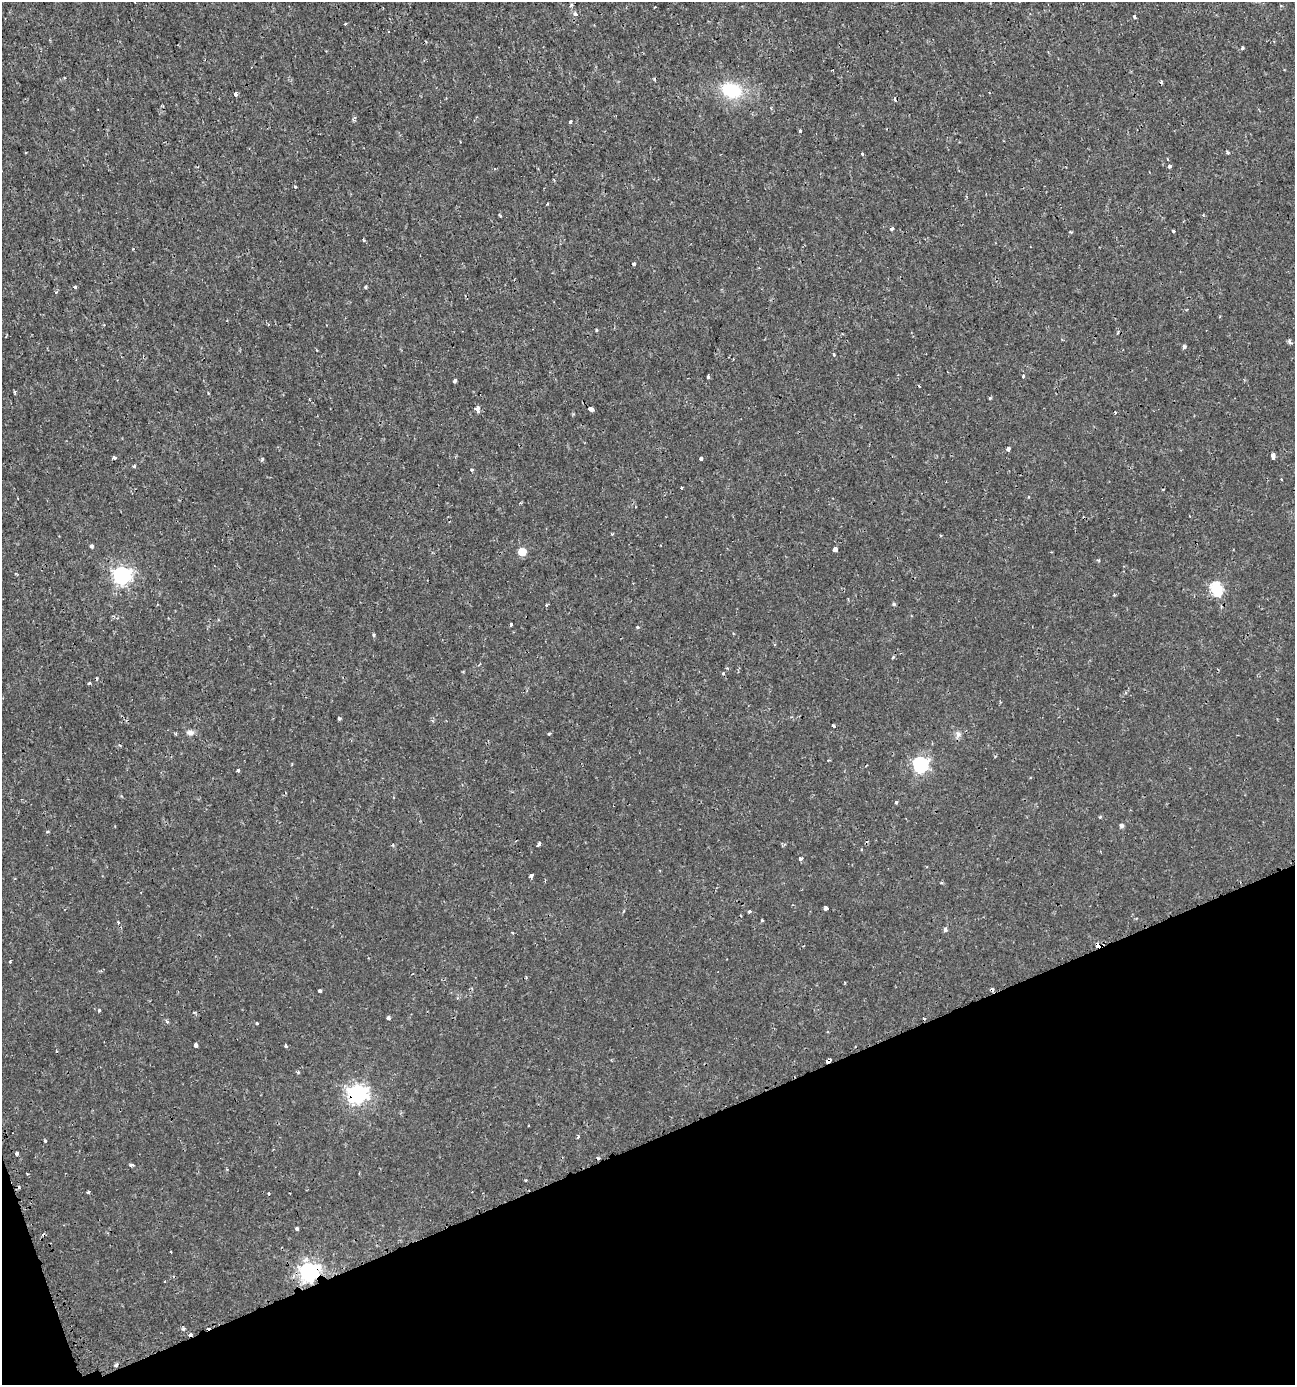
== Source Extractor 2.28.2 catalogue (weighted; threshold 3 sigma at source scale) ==
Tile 14 of 4 x 4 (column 2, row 4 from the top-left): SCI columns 1429-2721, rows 6-1388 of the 5403 x 5550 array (HDU 1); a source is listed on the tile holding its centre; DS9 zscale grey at full resolution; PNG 1297 x 1387 px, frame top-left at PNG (2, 2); no overlay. Shown black and unused: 18% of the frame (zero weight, under 2 of 3 exposures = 1% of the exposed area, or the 3 px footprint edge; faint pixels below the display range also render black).
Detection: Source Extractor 2.28.2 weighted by HDU 2 'WHT'; one run over the whole footprint, this tile lists its part. Background 0.00179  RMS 0.0012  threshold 0.00521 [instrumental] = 3 sigma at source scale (4.5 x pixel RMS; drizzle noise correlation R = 1.50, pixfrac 1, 0.0396/0.0396 arcsec/px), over >= 5 px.
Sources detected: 116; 14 cosmic-ray / hot-pixel residue — not listed; the other 102 listed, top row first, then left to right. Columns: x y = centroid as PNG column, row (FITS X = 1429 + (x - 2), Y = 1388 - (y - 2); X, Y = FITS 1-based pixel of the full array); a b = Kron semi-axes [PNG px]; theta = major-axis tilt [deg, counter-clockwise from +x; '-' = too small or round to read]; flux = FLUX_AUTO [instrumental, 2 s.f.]
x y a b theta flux
575 14 4 3 - 0.64
1134 17 4 3 - 0.18
345 24 4 2 - 0.11
1242 48 4 3 - 0.26
1161 82 5 3 - 0.16
731 90 22 15 -15 5.7
236 94 4 3 - 0.45
570 122 3 3 - 0.3
800 131 3 3 - 0.22
1228 152 4 4 - 0.19
862 154 3 3 - 0.18
1167 159 4 2 - 0.092
1170 166 4 3 - 0.31
295 187 3 3 - 0.15
1203 215 4 4 - 0.12
892 228 3 3 - 0.49
1173 231 3 3 - 0.17
634 264 3 3 - 0.55
75 287 4 3 - 0.2
365 287 3 3 - 0.23
56 292 4 3 - 0.17
6 337 3 2 - 0.11
1289 342 8 2 -79 0.16
1184 346 4 3 - 0.44
834 354 5 3 - 0.13
1023 376 4 3 - 0.16
708 377 3 3 - 0.21
455 381 4 3 - 0.42
15 392 5 3 - 0.14
208 393 3 3 - 0.095
990 398 3 3 - 0.18
478 409 4 3 - 1.5
591 409 5 4 - 1.1
1115 412 4 2 - 0.088
1008 449 4 3 - 0.36
1273 456 6 4 -81 0.69
114 458 4 3 - 0.23
701 458 4 3 - 0.54
262 459 5 3 - 0.18
134 466 4 3 - 0.17
471 470 4 3 - 0.15
1281 479 3 2 - 0.092
682 488 3 3 - 0.24
612 534 3 3 - 0.12
91 546 4 4 - 0.23
835 549 4 4 - 0.68
522 552 5 5 - 3.2
122 575 7 7 - 41
1216 589 6 6 - 14
1114 595 3 3 - 0.1
894 604 5 4 - 0.18
511 624 3 3 - 0.21
637 627 5 4 - 0.14
373 635 4 3 - 0.17
893 657 5 4 - 0.12
723 673 3 3 - 0.18
89 683 3 2 - 0.36
339 718 3 3 - 0.21
833 726 4 3 - 0.24
190 732 11 7 -1 0.47
549 734 4 3 - 0.11
958 734 9 7 61 0.46
920 765 7 6 - 26
238 770 3 3 - 0.78
896 802 4 4 - 0.15
1100 817 5 3 - 0.11
1121 826 5 4 - 0.32
47 832 4 3 - 0.11
538 844 4 3 - 0.36
800 859 4 3 - 0.53
531 875 4 4 - 0.25
941 883 4 3 - 0.12
825 908 4 3 - 0.59
749 911 3 3 - 0.23
762 920 3 3 - 0.11
945 930 5 4 - 0.38
512 932 3 3 - 0.13
10 962 4 3 - 0.15
320 991 3 3 - 0.39
99 1010 4 4 - 0.12
194 1012 5 3 - 0.12
388 1018 4 3 - 0.7
167 1022 5 4 - 0.2
257 1023 4 3 - 0.11
195 1045 4 3 - 0.31
286 1046 3 3 - 0.39
828 1060 4 3 - 1.2
298 1072 4 4 - 0.14
358 1094 8 7 - 53
578 1137 6 3 70 0.13
45 1141 3 3 - 0.2
17 1153 3 3 - 0.32
131 1165 4 3 - 0.35
27 1173 4 2 - 0.098
525 1180 4 3 - 0.11
88 1192 4 3 - 0.33
268 1194 3 3 - 0.24
297 1228 4 3 - 0.43
309 1272 7 7 - 52
183 1329 5 4 - 0.22
190 1334 5 4 - 0.22
116 1365 4 3 - 0.35
Overlapping masked pixels (flux is a lower limit): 5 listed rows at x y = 828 1060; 358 1094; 309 1272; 190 1334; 116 1365